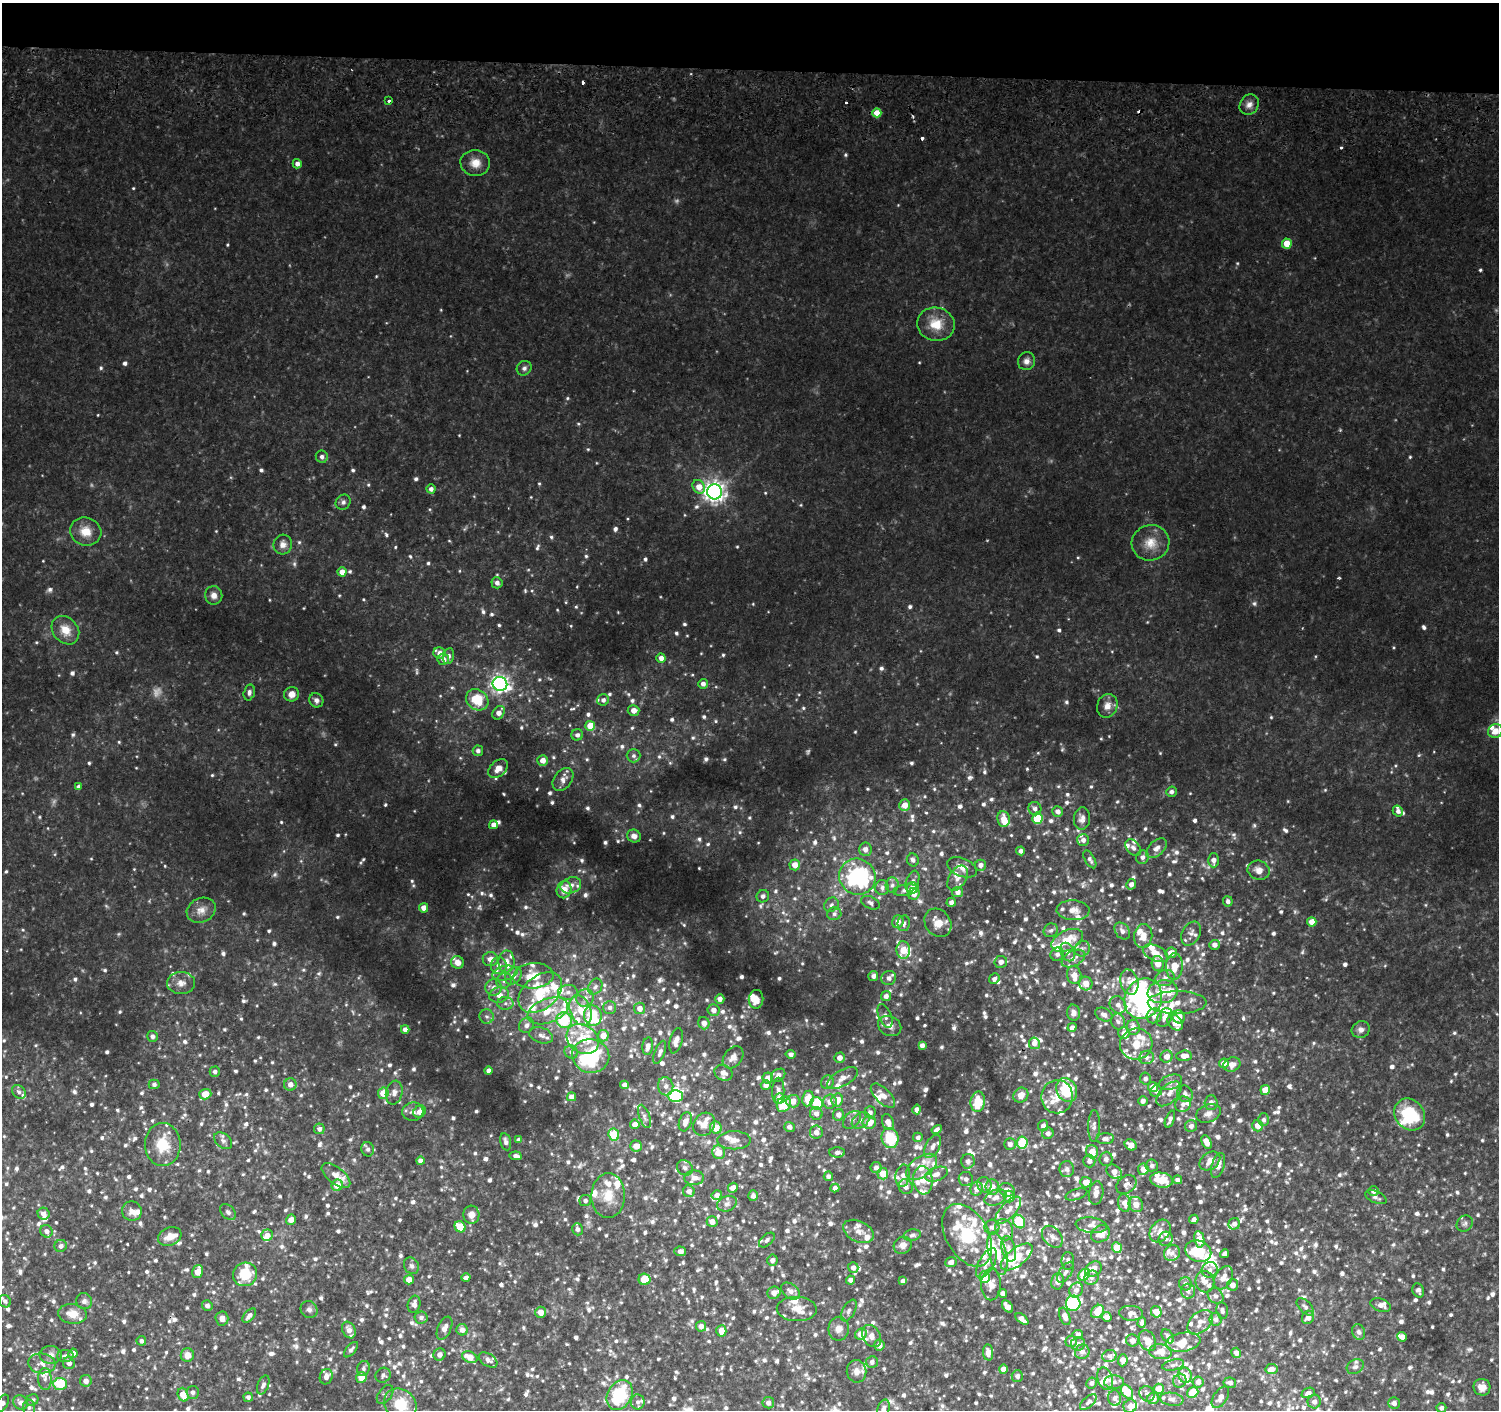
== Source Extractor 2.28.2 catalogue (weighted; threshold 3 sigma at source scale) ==
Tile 2 of 3 x 3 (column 2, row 1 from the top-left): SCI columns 1548-3044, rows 3177-4584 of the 4581 x 4886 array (HDU 1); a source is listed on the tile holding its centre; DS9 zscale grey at full resolution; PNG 1501 x 1412 px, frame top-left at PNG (2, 3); each listed source drawn as its Kron ellipse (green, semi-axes under 4 px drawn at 4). Shown black and unused: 5% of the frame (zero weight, under 2 of 3 exposures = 5% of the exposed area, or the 3 px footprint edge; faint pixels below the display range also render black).
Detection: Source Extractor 2.28.2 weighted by HDU 2 'WHT'; one run over the whole footprint, this tile lists its part. Background 0.0451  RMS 0.0081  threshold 0.0362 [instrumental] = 3 sigma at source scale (4.5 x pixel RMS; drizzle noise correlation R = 1.50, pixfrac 1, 0.0396/0.0396 arcsec/px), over >= 5 px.
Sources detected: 1642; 12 too faint to see at this stretch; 8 inside a brighter object's white glare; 4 cosmic-ray / hot-pixel residue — neither listed nor drawn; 195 inside a brighter listed object's ellipse — not listed separately; of the other 1423, all 500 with FLUX_AUTO >= 2.58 (the completeness limit of this list) listed and drawn (923 fainter detections not listed), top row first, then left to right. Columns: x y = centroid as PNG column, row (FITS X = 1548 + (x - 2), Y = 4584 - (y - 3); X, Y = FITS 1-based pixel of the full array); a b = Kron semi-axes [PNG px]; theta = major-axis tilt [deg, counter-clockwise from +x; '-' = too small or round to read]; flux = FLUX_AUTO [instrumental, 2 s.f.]
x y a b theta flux
389 101 3 3 - 2.6
1249 104 11 9 53 4.9
877 113 4 4 - 12
475 163 15 13 -4 9.5
297 164 5 4 - 4
1287 243 5 5 - 13
936 324 19 16 -10 17
1027 361 9 8 - 4.1
524 368 8 7 - 2.7
322 457 6 6 - 2.8
699 487 7 6 - 8.7
431 489 4 4 - 3.3
714 492 7 7 - 510
343 502 8 7 - 2.6
86 531 16 14 -15 13
1150 543 19 17 18 14
283 545 10 9 - 5.6
342 572 4 4 - 6.9
497 583 5 5 - 3.8
214 595 9 8 - 4.9
65 630 15 12 -48 12
439 653 6 6 - 4.6
448 656 8 5 79 3.1
661 658 4 4 - 4.6
443 659 6 5 - 4.3
500 684 7 7 - 290
703 684 5 5 - 3.6
249 692 8 5 76 3
291 694 7 7 - 6.8
316 700 7 6 - 3.2
477 700 12 10 -38 25
603 700 6 5 - 3.2
1107 706 12 10 69 6.5
633 710 6 5 - 6.3
499 713 7 5 53 5.5
590 726 5 5 - 18
1495 731 7 7 - 8.5
577 735 6 5 - 3.1
478 751 5 5 - 2.9
633 756 7 6 - 2.9
543 760 5 5 - 6.5
498 769 11 7 40 7.5
563 779 13 8 53 5.6
79 787 4 4 - 3.2
1171 792 5 5 - 3.1
905 805 6 5 - 8.1
1035 809 7 6 - 3.2
1057 811 5 5 - 4.1
1398 811 6 5 - 3
1037 818 5 5 - 34
1082 818 11 8 84 4.5
1004 819 8 6 -84 10
493 825 4 4 - 4.5
634 836 7 6 - 4.4
1083 840 6 6 - 3.8
1133 848 9 6 -52 3.7
1157 848 12 7 41 5.4
865 849 7 6 - 4.9
1021 851 4 4 - 3
1142 857 7 6 - 3.3
1090 859 10 5 -60 2.7
913 860 6 6 - 2.8
1213 860 7 5 90 4.8
795 865 5 5 - 7.9
980 865 5 5 - 4.1
962 867 15 9 -22 7.4
1259 870 11 9 -17 6.4
857 877 18 17 - 100
958 878 14 8 57 6.2
912 881 11 6 71 3.4
1131 884 5 5 - 3.9
571 885 10 8 19 6.1
892 885 7 6 - 2.6
882 888 7 7 - 3.1
913 888 6 5 - 9.3
564 890 9 7 70 9.8
905 890 12 6 10 3.5
957 892 5 5 - 4.6
914 894 6 6 - 7.2
763 896 6 6 - 2.9
1228 901 5 5 - 2.7
951 902 4 4 - 3.4
870 903 10 6 -25 3
831 905 8 6 45 2.6
424 908 4 4 - 6.6
201 910 15 12 25 7.6
1073 910 16 10 -3 8.8
834 914 7 6 - 2.7
898 922 6 5 - 5.7
1312 922 4 4 - 7.9
904 923 8 6 80 3
938 923 15 12 -52 12
1051 930 7 6 - 2.7
1122 931 9 7 -52 4
1191 934 13 9 61 4
1143 936 12 9 82 9.4
1067 940 17 10 26 21
1215 945 5 5 - 4.1
1082 949 8 7 - 2.9
903 950 9 6 -87 13
1068 952 10 6 -65 3.8
1155 953 13 7 -26 8.7
1171 953 6 5 - 7.1
1057 954 7 6 - 3
1073 958 12 7 27 5.6
490 959 7 7 - 6.2
458 962 6 6 - 6.7
507 962 11 8 89 5.8
1001 962 6 6 - 4.8
1158 964 8 6 -79 8.7
499 966 8 8 - 6.4
1174 966 13 8 87 12
505 973 13 7 12 6.4
1074 975 9 7 -80 6.7
513 976 9 7 48 7
533 976 20 12 4 20
873 976 5 5 - 3.1
889 978 7 7 - 3.8
1165 978 10 8 22 4.2
994 979 5 5 - 3
504 981 8 7 - 3.8
1129 982 13 8 -74 6.5
181 983 14 11 2 6.4
1086 984 7 6 - 8.4
494 987 8 8 - 4.6
595 987 8 6 57 2.6
568 992 10 7 6 4.4
1163 992 15 11 11 15
540 993 25 16 39 38
499 995 10 7 13 6.2
886 996 5 5 - 3.5
585 998 9 8 - 4.8
720 999 5 4 - 3.8
756 999 9 7 83 6.6
1143 999 21 18 58 140
505 1003 8 6 1 3.3
1177 1003 29 11 0 15
1118 1005 9 7 -50 4.5
610 1007 6 6 - 2.7
640 1008 6 5 - 6.1
581 1010 15 10 -69 14
714 1010 6 6 - 5.2
548 1011 21 12 21 21
1074 1013 8 6 -86 3.7
1104 1014 9 6 -27 3.8
487 1016 7 7 - 2.7
593 1016 10 9 - 38
885 1016 12 6 -68 3.2
1154 1016 8 7 - 4.5
1164 1017 10 7 64 4.2
1179 1017 6 6 - 10
564 1020 8 7 - 32
1118 1022 8 7 - 2.6
704 1023 6 5 - 4.9
1175 1023 9 6 -46 9.6
527 1025 8 7 - 4.4
890 1026 12 9 -25 5.6
1072 1027 5 4 - 3
1133 1027 8 6 -82 7
405 1029 4 4 - 4.3
1361 1030 9 8 - 3.7
1124 1033 6 5 - 6.7
541 1035 12 7 -19 4.5
152 1036 5 5 - 3
603 1036 5 5 - 7.7
583 1039 17 14 -37 18
676 1041 13 6 75 4.7
1034 1043 6 5 - 4.7
1136 1044 16 15 - 15
922 1045 4 4 - 3.6
648 1046 9 5 84 3.7
571 1052 7 6 - 2.8
660 1052 12 5 69 3.1
791 1054 5 4 - 3
591 1056 18 17 - 38
1184 1056 7 5 6 6.6
733 1057 12 9 51 5.4
1147 1057 7 6 - 2.8
1167 1057 6 6 - 6.1
840 1058 5 5 - 5.5
1224 1063 5 4 - 7.5
1232 1064 9 7 25 5.7
489 1071 4 4 - 3.9
215 1072 5 5 - 2.8
723 1073 9 7 -30 5.4
778 1075 8 5 37 4.3
768 1078 5 5 - 6.9
842 1078 17 8 30 6.9
1145 1079 6 5 - 2.8
827 1082 7 6 - 3.3
1170 1082 12 7 18 4.3
154 1084 5 4 - 2.6
290 1084 6 6 - 6
624 1085 4 4 - 3.9
766 1085 5 4 - 4.3
666 1086 9 7 -79 4
1153 1087 5 5 - 7.4
1067 1090 12 10 -65 35
1265 1090 5 5 - 12
778 1091 13 6 89 4.6
1156 1091 6 5 - 2.8
19 1092 7 6 - 2.8
383 1093 5 5 - 15
394 1093 12 8 79 5.4
205 1094 6 5 - 11
1169 1094 15 8 44 7.3
1185 1094 8 7 - 3.3
1021 1095 8 7 - 6
675 1096 7 6 - 59
883 1096 15 7 -45 7.4
572 1097 4 4 - 5.2
1057 1097 16 16 - 14
780 1098 5 5 - 8.8
808 1098 8 5 80 12
837 1100 7 5 78 11
793 1101 7 6 - 7.8
1143 1101 5 4 - 3
830 1102 7 7 - 5.4
978 1102 10 7 83 18
817 1103 6 6 - 28
1211 1103 7 6 - 3.4
784 1104 8 6 60 20
1183 1104 8 7 - 3.7
917 1109 5 4 - 3.1
413 1112 10 9 - 4.5
420 1112 6 5 - 6.3
870 1112 6 5 - 3.1
816 1113 6 6 - 4.5
1208 1113 13 8 20 4.7
1410 1114 17 14 -52 37
838 1115 6 5 - 4.2
644 1116 12 5 -70 2.9
1170 1119 9 4 69 3.1
852 1120 10 7 45 3.3
861 1120 10 7 39 3.6
1264 1120 6 5 - 2.8
685 1122 10 6 70 6.4
869 1122 7 6 - 11
888 1122 8 6 -72 6.3
635 1124 4 4 - 5.7
704 1124 12 10 52 7.2
1043 1126 5 5 - 3.3
1094 1126 16 6 88 3.6
1191 1126 6 6 - 3.6
1258 1126 6 5 - 7.6
789 1127 5 5 - 3.2
716 1128 6 5 - 12
319 1129 5 5 - 3.1
937 1130 5 4 - 3
816 1132 6 6 - 5.4
1048 1133 6 5 - 3.3
614 1134 6 5 - 32
918 1137 5 4 - 2.7
890 1138 10 8 -74 32
1105 1139 9 5 1 3.5
518 1140 4 4 - 2.6
734 1140 17 9 0 6.7
223 1141 10 7 -40 2.9
506 1142 9 5 -77 3
1022 1142 6 5 - 42
1206 1142 7 4 -65 7.2
163 1144 21 18 -88 22
1010 1144 6 6 - 3.1
1131 1145 6 5 - 7
636 1146 6 5 - 7.2
933 1146 12 7 62 4.6
368 1149 7 6 - 2.8
719 1152 7 6 - 11
837 1152 8 5 -1 3.3
1092 1152 7 5 -72 10
516 1156 6 4 -8 2.8
1106 1159 7 6 - 2.9
420 1161 4 4 - 4.2
968 1161 7 6 - 3.2
1089 1161 6 6 - 3.9
1210 1161 11 8 37 6.4
1152 1165 6 6 - 2.8
1218 1165 13 6 72 6.3
921 1167 17 10 35 13
685 1168 8 7 - 3.2
876 1168 5 5 - 3.6
1067 1169 8 7 - 3
1143 1169 5 5 - 8
1114 1172 8 6 -39 6.6
883 1174 5 5 - 12
936 1174 12 6 19 4.8
336 1175 17 8 -38 8
828 1176 4 4 - 2.9
903 1176 11 7 80 5.2
694 1178 10 7 1 5.4
966 1179 7 7 - 3.4
923 1180 14 9 -84 9.5
1162 1180 11 7 -10 16
1178 1180 4 4 - 3
1086 1182 5 5 - 8.1
1126 1184 11 8 37 4.7
337 1185 6 5 - 11
984 1185 8 7 - 4.4
906 1187 7 7 - 5.1
992 1187 7 7 - 7.3
733 1188 5 4 - 7.3
835 1188 4 4 - 3.8
977 1189 7 6 - 5.7
1007 1190 8 6 -26 5.4
689 1191 6 5 - 4.4
1374 1191 5 5 - 3.4
1096 1193 12 7 81 5.3
1076 1194 11 5 18 2.7
717 1195 5 5 - 4
608 1196 22 17 90 17
753 1196 5 4 - 3
1009 1196 6 5 - 7.8
996 1197 11 7 22 5
1376 1197 11 6 -23 3.1
585 1201 6 5 - 2.8
1124 1203 9 6 -77 5.4
727 1204 10 7 23 3.4
1136 1204 8 7 - 6.7
1008 1210 17 7 47 7.3
132 1211 10 9 - 5.3
228 1212 9 6 -45 2.9
44 1214 6 5 - 4.3
471 1215 9 8 - 6.4
1194 1219 5 4 - 3.5
291 1220 5 4 - 5.9
1019 1221 7 5 -59 37
712 1222 5 5 - 6
1234 1224 6 5 - 3
1465 1224 9 7 44 2.7
1091 1225 15 7 -7 5.1
460 1227 6 5 - 19
992 1227 7 7 - 3.1
577 1229 6 5 - 2.8
1004 1230 11 8 -68 5.7
46 1231 6 6 - 3.5
858 1231 16 10 -25 6.9
1160 1231 12 9 53 7.4
1101 1234 10 8 34 10
267 1235 6 5 - 5.6
912 1235 8 6 13 2.6
967 1235 34 21 -60 48
170 1237 12 9 22 7.8
1052 1237 12 8 -49 5.4
1166 1239 7 6 - 2.7
1199 1239 8 5 -78 15
767 1240 9 5 41 2.6
903 1245 9 8 - 4.9
61 1246 6 6 - 3.2
1117 1247 5 5 - 16
1009 1249 13 6 -75 4.4
680 1251 6 5 - 3.5
1198 1251 13 10 -22 31
997 1253 22 9 -76 15
1172 1253 8 7 - 3.7
1225 1254 4 4 - 4
1017 1257 19 9 37 22
772 1260 5 5 - 3.4
1068 1261 9 6 89 3.2
951 1262 5 5 - 4.3
986 1263 16 7 61 6.9
411 1266 9 7 -61 2.6
853 1268 5 5 - 3.8
1093 1269 9 7 33 8.6
1210 1270 8 7 - 3.2
198 1272 6 5 - 9.4
1065 1272 12 6 55 3.2
245 1274 12 11 - 23
1084 1275 7 5 52 27
984 1277 6 5 - 20
466 1278 4 4 - 3.7
1091 1278 7 6 - 2.9
1223 1278 12 8 60 6.3
644 1279 6 5 - 17
409 1280 5 4 - 8.4
850 1280 4 4 - 3.7
903 1281 4 4 - 4.4
1058 1281 8 6 79 4.9
1205 1282 11 9 -73 5.1
991 1284 16 10 90 6.5
1185 1284 6 6 - 3.2
1233 1285 5 5 - 5
1076 1290 8 6 56 3.7
1418 1290 7 5 -67 2.8
790 1291 10 7 -35 4.5
1188 1291 7 7 - 3.6
774 1293 7 6 - 6.4
1003 1293 4 4 - 3.8
1216 1296 9 7 -46 3.1
5 1301 6 5 - 2.7
84 1301 8 7 - 3.2
1073 1303 8 7 - 83
414 1304 9 6 77 4.4
207 1305 5 5 - 3.2
1380 1305 10 6 -18 4.5
1008 1306 7 4 -52 7.3
1305 1307 11 6 -45 2.8
797 1309 20 12 -3 10
309 1310 9 8 - 3.3
1222 1310 8 6 -81 2.9
849 1311 12 6 62 3
1097 1311 7 5 48 13
540 1312 5 5 - 6.9
1156 1312 6 5 - 11
1131 1313 12 7 -4 4.8
72 1314 14 9 -7 11
249 1316 8 4 49 3.8
1065 1316 9 5 -69 4.9
421 1317 6 6 - 3.1
1107 1317 5 5 - 4.6
1308 1317 7 5 59 5
222 1318 7 6 - 4.7
1022 1319 7 4 -40 5.5
1216 1319 6 6 - 2.8
1200 1322 15 10 42 7.3
1142 1323 5 4 - 3
701 1326 5 5 - 4.6
444 1328 12 6 66 5.4
839 1329 12 10 81 6.2
349 1330 9 6 -61 5.5
462 1330 5 5 - 5.2
721 1331 5 5 - 8.9
1359 1332 8 6 -68 2.8
861 1334 6 5 - 12
1078 1334 5 4 - 2.8
871 1336 12 9 -59 5.7
1168 1336 7 5 -54 2.8
1402 1337 5 4 - 4.5
1132 1340 6 6 - 5
141 1341 5 4 - 2.7
1071 1341 5 5 - 3.6
1147 1341 11 8 -62 8
1183 1342 17 9 9 8.5
1078 1344 7 6 - 3.3
879 1345 5 5 - 4.4
351 1350 9 4 49 2.8
988 1352 8 5 -83 6.3
1082 1352 7 7 - 3.8
1161 1352 11 7 -5 9.2
73 1353 4 4 - 4.2
1236 1353 5 5 - 3.8
440 1354 6 5 - 4
51 1355 11 9 -5 4.7
187 1355 7 6 - 7.7
65 1356 8 6 3 3.4
1109 1356 7 6 - 2.9
470 1357 8 5 -23 10
488 1360 10 6 -32 3.6
1123 1360 6 4 85 4.4
872 1362 6 6 - 3.2
42 1363 14 10 -6 6.7
69 1363 6 6 - 3.5
1173 1365 11 5 13 2.6
1355 1367 9 7 29 3.2
363 1368 8 6 69 2.7
1003 1369 4 4 - 5.2
1271 1369 6 5 - 6.5
856 1371 11 9 -81 6.1
383 1375 8 7 - 2.8
1185 1375 7 6 - 9.5
1017 1376 6 5 - 3.2
326 1377 8 6 72 5.7
361 1377 5 5 - 11
45 1379 11 7 -87 3.4
1105 1379 11 7 -73 5.1
86 1381 6 6 - 4.7
1180 1381 7 6 - 2.9
1114 1382 10 7 1 3.5
1198 1382 5 5 - 5.5
1091 1383 6 5 - 2.7
1230 1383 6 5 - 3.1
60 1384 7 6 - 27
263 1385 10 5 69 3.1
1482 1387 8 8 - 6.7
1159 1389 5 5 - 10
193 1392 6 6 - 3.7
1127 1392 8 5 -56 18
1193 1392 6 5 - 24
1308 1393 7 5 24 3.6
385 1394 10 6 53 2.7
1147 1394 8 7 - 3.5
183 1395 7 5 -71 14
620 1395 16 12 61 50
248 1397 5 4 - 2.8
1220 1397 12 7 57 5.2
1115 1398 8 6 -79 2.9
1153 1398 6 5 - 6
1172 1399 12 6 -8 3.9
32 1400 6 5 - 2.7
21 1402 8 6 -50 4.8
638 1402 7 7 - 2.9
1088 1402 10 5 41 2.6
1314 1402 7 6 - 4.7
2 1403 9 5 59 4.9
768 1403 5 5 - 4.3
1394 1403 6 5 - 3.6
400 1404 17 14 -37 26
1130 1406 7 6 - 6
29 1408 8 6 88 2.7
1441 1408 5 5 - 3
883 1409 9 5 74 3.7
Overlapping masked pixels (flux is a lower limit): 1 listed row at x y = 1126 1184
Isophote crosses this tile's border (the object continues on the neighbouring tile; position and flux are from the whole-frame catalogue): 4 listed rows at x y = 1495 731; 2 1403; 400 1404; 883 1409